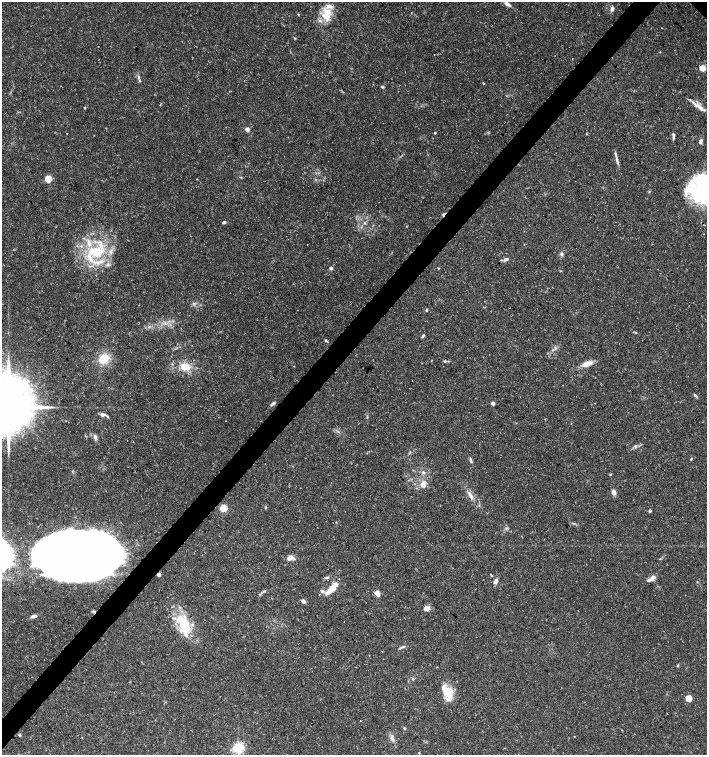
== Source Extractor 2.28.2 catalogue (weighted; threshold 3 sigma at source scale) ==
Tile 7 of 4 x 4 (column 3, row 2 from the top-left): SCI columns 3048-4457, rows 3011-4516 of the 6026 x 6025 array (HDU 1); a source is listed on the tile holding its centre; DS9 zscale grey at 2 x 2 block average (1 PNG px = mean of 2 x 2 image px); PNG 709 x 757 px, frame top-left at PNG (2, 2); no overlay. Shown black and unused: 4% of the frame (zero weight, under 3 of 5 exposures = <1% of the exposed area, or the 3 px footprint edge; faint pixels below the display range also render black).
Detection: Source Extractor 2.28.2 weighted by HDU 2 'WHT'; one run over the whole footprint, this tile lists its part. Background 0.0583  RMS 0.003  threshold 0.0134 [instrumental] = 3 sigma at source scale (4.5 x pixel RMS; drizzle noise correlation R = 1.50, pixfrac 1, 0.0396/0.0396 arcsec/px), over >= 5 px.
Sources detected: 100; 3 inside a brighter object's white glare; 2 cosmic-ray / hot-pixel residue — not listed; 13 inside a brighter listed object's ellipse — not listed separately; the other 82 listed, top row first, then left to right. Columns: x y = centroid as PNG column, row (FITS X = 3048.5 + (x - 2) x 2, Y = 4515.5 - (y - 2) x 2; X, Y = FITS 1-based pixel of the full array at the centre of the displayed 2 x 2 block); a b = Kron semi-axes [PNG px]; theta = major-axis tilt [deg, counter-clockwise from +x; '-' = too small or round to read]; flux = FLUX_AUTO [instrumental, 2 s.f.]
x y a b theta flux
507 4 6 3 -29 3.4
612 9 6 5 - 2.3
326 14 17 14 75 14
662 28 2 2 - 0.27
295 38 3 3 - 0.54
702 68 3 3 - 19
138 77 7 3 -77 1.4
483 83 3 2 - 0.49
382 87 4 3 - 1
84 108 4 2 - 0.6
700 108 11 6 -50 4.7
247 129 5 5 - 2.2
435 133 3 2 - 0.73
673 136 8 3 -86 1.8
701 141 5 4 - 1.8
617 159 16 3 -78 2.7
48 179 3 3 - 32
649 192 3 3 - 0.53
703 199 33 12 -21 38
224 222 4 3 - 1.2
365 223 4 3 - 0.83
95 252 36 20 40 46
562 254 6 4 83 1.5
506 259 6 4 23 1.6
331 268 3 2 - 3.7
438 268 3 2 - 0.47
193 303 3 3 - 0.94
426 310 3 2 - 0.94
423 336 5 3 - 1
325 340 4 3 - 0.92
552 350 5 2 - 0.92
104 359 11 9 48 14
445 361 5 4 - 1
587 364 14 6 20 6.3
294 366 2 2 - 0.27
185 367 12 8 -17 11
695 395 6 3 -34 1.1
273 403 6 4 20 1.5
493 403 2 2 - 4.9
8 407 16 14 83 3100
102 415 5 4 - 3.1
108 416 3 3 - 0.72
95 437 7 4 -85 2
635 446 5 2 - 0.72
691 459 4 2 - 0.67
471 461 6 3 -63 1.4
423 472 4 4 - 1.5
610 474 3 3 - 0.52
423 485 7 6 - 5.6
614 492 7 5 -67 2.6
470 495 12 4 -62 3.8
265 507 3 2 - 0.52
223 508 3 3 - 32
650 511 2 2 - 2.3
506 528 4 3 - 0.89
290 558 8 5 33 3.5
63 570 46 23 -19 420
159 575 3 2 - 4.5
491 575 4 2 - 0.68
327 578 7 3 17 1.3
652 578 8 5 50 3.6
495 581 5 4 - 3.4
697 582 2 2 - 0.38
330 590 15 6 44 9.9
262 592 3 2 - 0.76
377 593 8 5 -53 3.7
303 601 6 4 -38 2.1
427 608 7 5 3 3.5
94 611 4 3 - 1.1
33 616 7 4 17 2.3
184 623 28 15 -71 26
403 647 5 3 - 1.3
678 665 4 3 - 0.66
447 692 20 11 -66 14
689 698 3 3 - 19
361 721 2 2 - 0.46
405 728 4 3 - 0.85
19 735 3 3 - 0.97
574 736 2 2 - 0.31
392 738 8 4 -75 2.7
238 748 3 3 - 130
419 753 2 2 - 0.51
Overlapping masked pixels (flux is a lower limit): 2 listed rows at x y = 159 575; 94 611
Isophote crosses this tile's border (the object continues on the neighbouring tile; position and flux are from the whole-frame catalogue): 2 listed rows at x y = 703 199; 8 407
Diffuse or blended objects may show on this block-average render without a row.